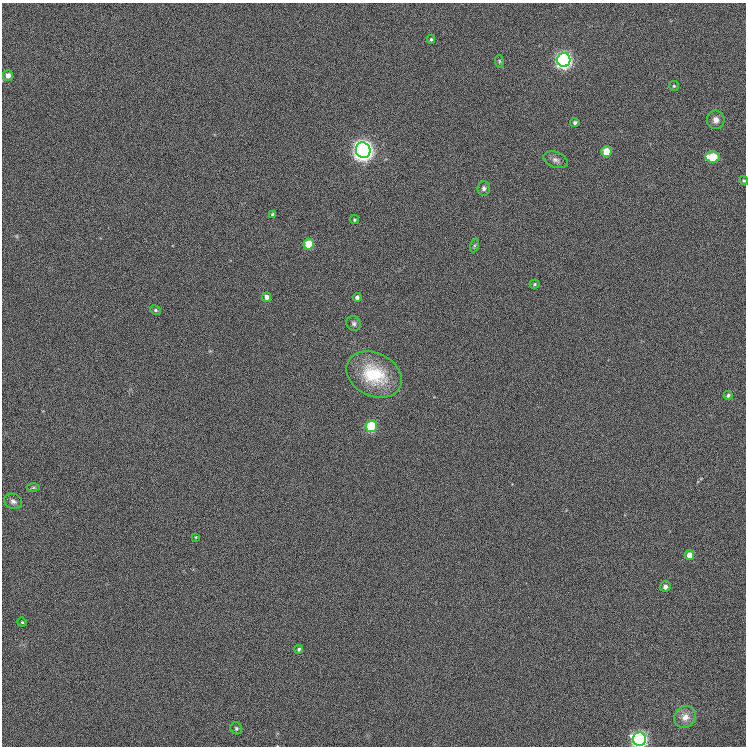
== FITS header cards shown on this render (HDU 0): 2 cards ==
NAXIS1  =                  744
NAXIS2  =                  744

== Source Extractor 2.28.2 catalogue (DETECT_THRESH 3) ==
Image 744 x 744 px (HDU 0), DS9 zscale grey, 1 PNG px = 1 image px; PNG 748 x 748 px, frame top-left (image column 1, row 744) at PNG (2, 3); each listed source drawn as its Kron ellipse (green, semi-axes under 4 px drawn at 4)
Background 0.00817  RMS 0.19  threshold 0.568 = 3 sigma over >= 5 px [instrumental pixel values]
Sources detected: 35; all 35 listed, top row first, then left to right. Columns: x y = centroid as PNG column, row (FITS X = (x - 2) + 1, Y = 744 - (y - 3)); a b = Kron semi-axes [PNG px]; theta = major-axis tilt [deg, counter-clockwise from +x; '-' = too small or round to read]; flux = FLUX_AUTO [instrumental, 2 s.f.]
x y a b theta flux
431 39 4 4 - 17
564 60 7 6 - 4700
499 61 6 4 -85 19
8 75 5 5 - 73
674 86 5 5 - 16
716 120 9 8 - 79
575 123 5 4 - 31
363 150 8 7 - 9000
606 152 5 5 - 270
713 157 7 5 -6 460
555 160 13 7 -21 61
744 181 4 4 - 17
484 188 7 6 - 43
273 214 4 4 - 22
354 220 5 4 - 17
309 244 5 5 - 370
474 246 7 3 71 20
535 284 5 4 - 17
267 297 5 4 - 74
357 297 4 4 - 39
155 310 5 4 - 19
354 323 8 7 - 36
374 375 29 21 -27 720
728 395 5 4 - 23
371 426 6 5 - 880
33 487 6 4 1 19
13 501 9 7 -26 49
196 537 3 2 - 9.3
689 555 5 4 - 140
665 587 5 5 - 50
22 622 4 4 - 13
299 649 4 4 - 22
685 717 11 10 - 110
236 728 6 5 - 24
639 739 6 6 - 3800
At the frame edge (FLAGS 8, measured only in part): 2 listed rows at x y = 744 181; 639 739